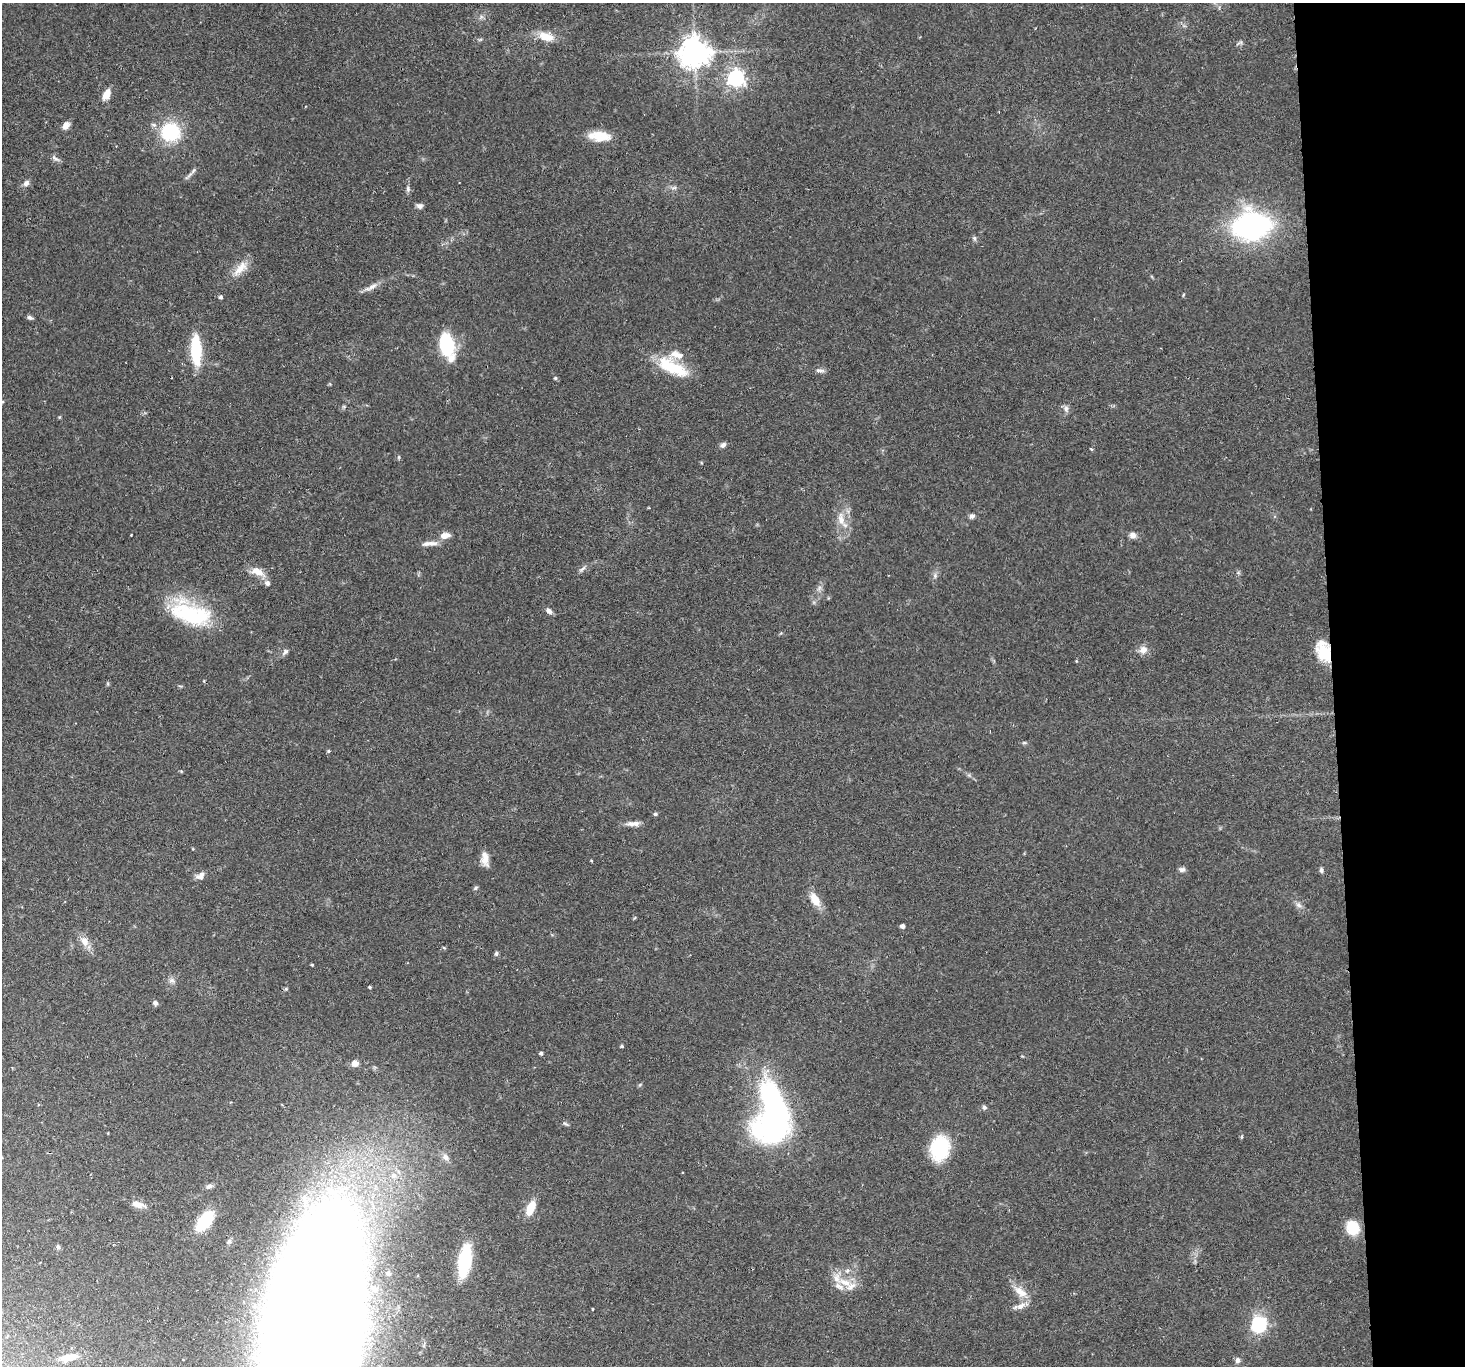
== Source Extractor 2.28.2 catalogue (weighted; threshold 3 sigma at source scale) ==
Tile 6 of 3 x 3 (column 3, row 2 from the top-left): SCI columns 2928-4390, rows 1512-2875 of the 4390 x 4366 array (HDU 1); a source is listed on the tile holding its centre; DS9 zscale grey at full resolution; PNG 1467 x 1368 px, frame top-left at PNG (2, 3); no overlay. Shown black and unused: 9% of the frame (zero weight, under 2 of 3 exposures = <1% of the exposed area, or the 3 px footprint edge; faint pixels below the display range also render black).
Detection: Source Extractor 2.28.2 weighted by HDU 2 'WHT'; one run over the whole footprint, this tile lists its part. Background 0.0565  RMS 0.0045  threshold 0.0202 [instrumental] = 3 sigma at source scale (4.5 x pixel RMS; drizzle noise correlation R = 1.50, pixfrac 1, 0.05/0.05 arcsec/px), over >= 5 px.
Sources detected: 96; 2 inside a brighter object's white glare — not listed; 5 inside a brighter listed object's ellipse — not listed separately; the other 89 listed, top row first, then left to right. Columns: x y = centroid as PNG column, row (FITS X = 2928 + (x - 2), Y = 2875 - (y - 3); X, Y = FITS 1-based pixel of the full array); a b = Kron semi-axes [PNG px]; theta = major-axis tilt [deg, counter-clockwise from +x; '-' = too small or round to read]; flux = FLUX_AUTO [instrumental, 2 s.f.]
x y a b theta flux
546 36 22 11 -14 6.8
1240 43 10 4 22 0.83
694 52 11 10 - 510
736 78 7 7 - 160
106 94 13 8 65 4.4
66 125 11 7 59 2.4
170 132 17 17 - 30
600 136 25 12 -5 8.7
55 158 14 5 -35 1.4
193 171 9 4 55 1.2
26 183 9 6 45 1.7
674 188 7 4 19 0.85
408 189 8 5 -77 1.1
419 206 8 6 -24 1.4
1252 226 27 21 9 100
974 238 7 6 - 0.98
240 268 26 11 47 6.3
371 287 21 6 26 3.1
1183 295 5 3 - 0.41
221 297 4 4 - 1.2
30 318 7 5 -25 1.1
446 344 21 13 -82 29
196 350 31 11 -88 21
675 369 38 20 -28 17
818 370 8 5 8 1.3
555 378 5 4 - 0.65
1066 409 10 6 -83 1.6
723 445 8 5 43 1.4
1091 449 5 3 - 0.47
399 457 6 3 72 0.49
972 516 7 6 - 1.3
841 519 20 9 -83 5.9
445 535 11 7 10 3.6
1133 535 8 7 - 2.2
432 543 16 7 5 3.1
582 569 11 4 40 1.3
258 572 20 9 -25 5.2
935 576 7 6 - 1.2
819 588 8 4 54 1.2
549 611 8 5 -43 2
191 613 50 24 -21 40
1143 650 11 9 38 3.1
1323 651 22 14 -71 14
285 652 10 6 48 1.4
1076 661 5 3 - 0.38
1024 743 6 4 0 0.62
328 751 5 4 - 0.53
655 814 5 4 - 0.8
633 823 18 6 2 2.9
485 859 18 8 -83 4
1182 869 8 6 3 1.3
1321 870 7 5 -82 1
200 876 12 9 30 2.5
476 888 6 4 38 0.73
815 899 18 10 -61 6.1
1298 905 9 6 -40 1.7
903 926 4 4 - 1.7
85 941 13 10 -67 4.1
496 953 6 5 - 0.9
172 981 9 7 -24 1.6
370 987 3 3 - 0.54
286 989 5 4 - 0.63
155 1003 7 6 - 1.2
622 1046 4 3 - 0.62
541 1053 4 4 - 0.97
355 1063 8 7 - 2.4
774 1104 64 35 -88 120
984 1107 6 6 - 1.1
565 1124 9 4 -34 0.78
940 1148 16 12 79 42
445 1157 10 8 -57 2
394 1175 8 8 - 2.8
209 1186 8 6 16 1.6
138 1204 17 7 -16 3.3
531 1208 13 7 67 10
205 1221 17 9 53 25
1353 1228 14 12 -66 13
58 1247 7 5 -90 0.86
464 1261 25 9 81 39
847 1271 6 6 - 1.1
845 1283 23 9 -19 7.7
374 1288 11 8 -52 3.1
1020 1292 21 10 -39 5.9
1020 1306 12 8 27 3.1
593 1309 4 2 - 0.32
1259 1325 8 8 - 48
313 1326 140 52 82 4900
69 1357 22 8 12 5.5
1238 1360 7 6 - 1.6
Overlapping masked pixels (flux is a lower limit): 2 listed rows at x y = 1323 651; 313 1326
Isophote crosses this tile's border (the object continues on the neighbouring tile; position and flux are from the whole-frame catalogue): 1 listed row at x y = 313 1326